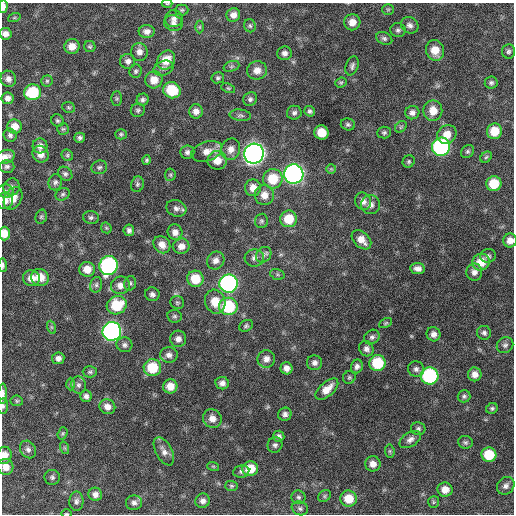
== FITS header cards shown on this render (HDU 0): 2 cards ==
NAXIS1  =                  512 / Axis length
NAXIS2  =                  512 / Axis length

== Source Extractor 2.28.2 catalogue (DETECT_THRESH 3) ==
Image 512 x 512 px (HDU 0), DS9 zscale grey, 1 PNG px = 1 image px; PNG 516 x 516 px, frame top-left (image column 1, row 512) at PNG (2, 3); each listed source drawn as its Kron ellipse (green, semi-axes under 4 px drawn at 4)
Background 359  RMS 20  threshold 59.7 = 3 sigma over >= 5 px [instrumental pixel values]
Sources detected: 201; all 201 listed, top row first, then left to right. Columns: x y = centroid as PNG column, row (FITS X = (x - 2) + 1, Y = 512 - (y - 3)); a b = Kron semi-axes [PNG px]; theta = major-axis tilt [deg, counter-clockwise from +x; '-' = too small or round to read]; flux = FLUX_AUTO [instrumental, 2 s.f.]
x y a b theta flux
167 4 5 3 - 1400
3 7 6 4 88 7900
388 9 6 5 - 1900
182 10 6 5 - 2200
233 15 7 6 - 7600
14 18 6 4 19 1500
174 19 9 8 - 6100
352 22 8 8 - 12000
173 23 9 7 -17 5300
410 25 9 8 - 5900
250 26 6 6 - 2700
199 27 6 4 90 1800
398 30 8 7 - 3800
147 31 8 6 3 7000
5 34 6 5 - 6700
384 38 8 6 -25 3500
72 46 8 7 - 12000
90 47 5 5 - 2100
435 50 10 9 - 20000
508 51 7 6 - 3300
139 52 9 8 - 7000
284 53 7 7 - 5700
166 60 10 8 54 21000
128 61 7 7 - 5400
231 66 8 5 20 2300
352 66 10 6 71 4000
163 68 10 7 20 4800
257 70 10 9 - 11000
136 71 6 6 - 3000
218 78 6 5 - 2800
8 79 8 7 - 6600
154 80 9 8 - 16000
47 81 5 5 - 2000
341 82 6 4 21 1900
491 83 6 6 - 3400
228 88 7 4 -24 2000
172 90 9 8 - 40000
33 92 8 8 - 63000
8 98 6 6 - 6000
117 98 7 5 -90 2400
250 99 7 6 - 3600
143 100 6 6 - 3700
69 107 7 5 -19 2100
138 110 7 6 - 3100
196 111 7 7 - 7900
310 111 5 5 - 3000
433 111 10 9 - 17000
294 113 7 7 - 3900
412 113 7 6 - 5800
240 115 11 5 -6 3700
57 121 6 6 - 2600
348 124 7 6 - 3100
15 126 7 7 - 13000
401 127 6 5 - 2300
63 129 6 6 - 2400
494 131 8 7 - 24000
321 132 7 7 - 22000
384 133 7 6 - 2900
121 134 6 5 - 2200
447 134 10 9 - 15000
10 135 7 6 - 4000
80 138 5 5 - 3400
40 146 7 7 - 6900
441 147 9 9 - 240000
231 149 11 9 70 10000
207 151 16 9 18 13000
467 151 7 6 - 2900
187 152 7 6 - 4200
40 154 8 7 - 10000
254 154 10 9 - 910000
67 155 6 5 - 2200
5 157 10 6 19 8900
486 157 6 5 - 2200
147 160 4 4 - 2400
217 160 9 9 - 17000
409 161 6 5 - 2400
7 166 7 6 - 3400
99 167 8 6 16 3400
331 169 5 5 - 1700
65 174 8 6 -41 3400
294 174 10 9 - 510000
170 175 6 5 - 2200
273 179 10 9 - 37000
55 182 8 6 71 4000
137 184 8 6 74 2900
494 184 7 7 - 33000
12 187 9 8 - 4800
253 188 8 8 - 12000
6 191 8 6 -14 3800
63 194 7 6 - 3000
264 195 10 9 - 13000
13 198 12 8 61 13000
5 201 8 8 - 9400
363 201 9 8 - 7100
370 205 9 9 - 7600
176 208 10 8 -19 6000
41 217 7 5 74 2500
91 217 8 6 -10 3400
289 219 8 8 - 30000
261 221 7 6 - 2900
106 228 6 5 - 1800
129 230 6 5 - 4300
175 232 8 7 - 7800
4 233 7 5 89 16000
361 240 11 7 -44 13000
510 240 7 6 - 9500
162 245 9 8 - 11000
181 246 8 7 - 9800
264 255 8 7 - 4800
488 256 8 6 10 3700
254 258 9 8 - 6300
216 260 9 8 - 7600
481 262 9 8 - 23000
3 265 7 3 -88 3700
108 265 10 9 - 240000
87 269 8 7 - 15000
418 269 7 5 -9 6500
474 272 8 8 - 7200
277 274 7 5 -18 2700
40 277 9 8 - 20000
31 278 8 8 - 13000
195 279 8 8 - 32000
130 283 7 5 71 2900
229 284 9 9 - 330000
96 285 8 6 76 3700
120 285 9 9 - 9900
152 294 7 6 - 4800
215 302 12 10 -70 22000
177 303 7 6 - 2500
117 305 10 9 - 44000
228 306 9 9 - 76000
175 316 7 6 - 2900
386 323 7 4 27 1900
246 326 7 5 29 2800
51 327 6 4 -71 2200
112 331 9 9 - 430000
484 333 7 7 - 3900
433 334 7 6 - 6700
372 337 8 6 35 4100
178 339 8 8 - 7000
124 345 8 7 - 4200
505 345 8 7 - 4300
366 349 8 7 - 5500
169 355 9 7 -3 6300
58 358 6 5 - 5700
266 359 9 8 - 8500
314 363 7 7 - 5900
377 363 8 8 - 52000
357 366 7 6 - 4700
152 368 9 8 - 42000
286 368 6 6 - 7400
416 369 8 7 - 5100
90 372 7 5 2 2800
475 374 7 7 - 8600
429 376 9 8 - 160000
349 377 6 6 - 2400
222 383 7 6 - 6000
71 384 6 4 -89 1900
78 385 9 7 -75 4500
170 386 7 7 - 14000
327 389 14 7 42 14000
3 394 10 3 -90 6200
86 396 6 5 - 4600
464 396 6 6 - 3100
17 401 6 5 - 2100
3 406 8 5 85 3200
107 407 8 7 - 8700
492 408 6 5 - 2400
285 414 7 6 - 4800
212 418 10 9 - 10000
418 429 7 6 - 3100
63 433 6 4 71 1900
279 436 5 5 - 4700
410 439 12 7 32 6400
465 442 7 6 - 3000
275 445 8 7 - 4100
65 448 6 4 -71 1900
28 449 9 7 -55 5400
164 451 15 8 -61 7800
390 451 6 4 -83 2000
4 455 8 7 - 12000
489 455 7 7 - 39000
373 464 7 7 - 9200
213 466 6 3 -18 1500
6 467 8 7 - 11000
250 469 8 7 - 26000
241 471 8 6 10 3500
52 477 8 7 - 3200
231 486 6 5 - 2200
506 486 9 8 - 5500
445 490 7 7 - 12000
95 494 7 6 - 6100
324 496 7 5 39 2400
298 497 7 6 - 3200
349 499 8 8 - 25000
76 501 9 7 88 4900
203 501 7 7 - 5900
434 502 6 5 - 2100
134 503 8 7 - 5000
300 508 8 6 -18 3500
66 514 5 3 - 1400
At the frame edge (FLAGS 8, measured only in part): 13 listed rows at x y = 167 4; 3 7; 5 34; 5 157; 5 201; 4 233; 510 240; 3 265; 3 394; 3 406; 4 455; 6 467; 66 514